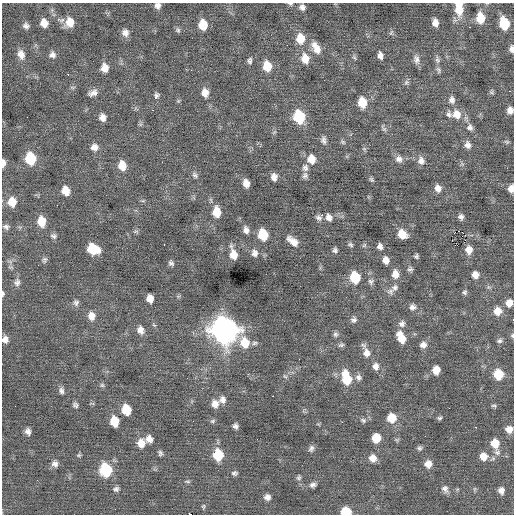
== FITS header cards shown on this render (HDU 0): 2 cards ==
NAXIS1  =                  512 / Axis length
NAXIS2  =                  512 / Axis length

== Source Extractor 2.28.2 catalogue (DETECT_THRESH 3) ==
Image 512 x 512 px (HDU 0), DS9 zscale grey, 1 PNG px = 1 image px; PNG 516 x 516 px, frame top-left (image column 1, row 512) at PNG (2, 3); no overlay
Background 0.0397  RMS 0.85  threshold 2.56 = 3 sigma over >= 5 px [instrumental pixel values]
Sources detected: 187; all 187 listed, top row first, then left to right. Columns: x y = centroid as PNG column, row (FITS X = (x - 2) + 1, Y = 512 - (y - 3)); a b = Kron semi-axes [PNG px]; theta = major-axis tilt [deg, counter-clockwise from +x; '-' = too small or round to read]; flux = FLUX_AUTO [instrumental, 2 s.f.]
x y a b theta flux
290 4 6 4 -7 100
459 4 7 3 4 300
157 6 7 7 - 250
302 7 7 7 - 220
459 10 12 9 -87 820
480 18 9 7 -83 1100
69 22 11 10 - 810
44 23 8 7 - 520
435 23 8 5 -81 390
504 24 9 7 -76 2300
203 25 9 7 -81 1200
26 26 8 6 -33 210
469 27 2 2 - 130
178 30 7 6 - 120
125 33 9 8 - 330
391 33 9 5 63 120
300 38 11 9 -83 960
287 45 2 2 - 310
316 48 16 9 -61 660
512 49 8 5 -88 210
21 54 12 8 -68 410
52 55 8 8 - 250
380 55 9 6 -82 270
354 57 7 4 -59 95
305 59 12 9 -78 730
416 59 13 8 -78 310
437 60 12 6 -79 210
250 61 7 5 88 150
267 66 9 7 -79 1300
104 68 9 8 - 550
191 70 2 2 - 61
438 70 10 5 -65 160
68 74 2 2 - 470
406 82 9 6 49 140
509 91 3 2 - 71
492 92 7 6 - 100
93 93 11 7 22 310
205 93 10 8 -83 470
155 97 5 3 - 390
452 100 11 9 -86 310
178 101 6 4 44 73
362 102 10 8 -81 1200
152 110 2 2 - 250
510 110 7 6 - 320
449 114 11 8 -82 240
457 114 13 12 - 770
27 117 2 2 - 33
103 117 8 7 - 350
299 117 10 8 -75 3000
441 121 3 2 - 55
470 127 9 8 - 250
384 128 10 5 -65 130
274 132 8 3 45 75
323 140 10 7 -76 220
342 142 8 5 -41 110
507 142 7 5 -2 100
468 145 10 8 -75 320
94 147 9 9 - 330
364 149 6 5 - 110
30 159 10 8 -82 2500
311 159 10 9 - 690
399 159 10 10 - 330
421 161 11 9 -83 360
162 162 3 2 - 66
3 163 8 4 89 310
122 165 10 8 -78 810
305 167 9 8 - 240
195 175 10 7 -43 170
305 175 8 7 - 180
274 177 8 7 - 340
371 180 7 5 -51 100
246 183 9 6 -74 440
438 188 9 7 -76 390
511 188 8 6 76 320
66 191 8 7 - 810
143 201 6 4 1 78
12 202 10 9 - 820
57 205 2 2 - 230
217 212 12 8 -85 840
322 215 2 2 - 370
329 217 9 7 -64 330
461 217 7 7 - 200
318 218 9 7 -28 190
41 221 10 8 -81 910
6 227 9 7 -12 180
246 230 9 7 -76 270
136 231 9 4 0 110
402 234 9 8 - 840
263 235 9 7 -79 1600
465 235 3 2 - 180
54 236 9 7 -18 170
293 241 13 7 -39 530
164 245 3 2 - 220
350 245 7 5 -23 120
364 245 7 5 45 100
380 246 8 6 -71 220
93 249 10 8 -26 1800
335 250 6 6 - 150
469 250 7 6 - 410
254 253 9 8 - 270
233 254 11 6 -76 670
416 256 5 5 - 110
44 260 8 7 - 150
386 260 8 6 -78 420
171 263 7 6 - 160
410 269 7 7 - 140
395 274 11 8 -87 520
475 275 7 6 - 440
355 277 9 7 -78 2200
371 281 8 8 - 170
17 282 10 9 - 270
395 288 11 9 54 320
464 292 6 6 - 120
3 294 7 3 90 100
150 298 7 6 - 510
76 303 8 8 - 200
509 303 8 7 - 470
412 307 8 8 - 250
497 311 9 9 - 600
91 316 11 9 -83 450
513 319 3 2 - 53
354 320 8 8 - 200
402 324 9 9 - 240
140 330 10 8 -69 400
224 330 12 11 - 55000
335 334 7 7 - 150
512 335 6 4 89 92
401 337 13 8 -65 890
5 339 8 7 - 310
499 341 8 6 23 140
245 343 12 10 -72 1100
255 343 8 5 3 140
341 345 8 5 18 130
423 345 8 8 - 310
366 353 13 10 -83 470
376 366 10 9 - 330
436 370 7 6 - 580
498 374 8 8 - 1600
285 376 7 4 -31 93
358 377 9 8 - 230
346 378 16 9 -74 1700
102 385 6 6 - 110
61 391 8 6 -84 190
273 396 2 2 - 270
222 400 10 8 80 280
215 404 10 9 - 450
75 405 8 7 - 150
15 406 2 2 - 42
494 406 7 5 -12 98
126 410 9 7 -77 1300
392 418 9 9 - 1000
440 418 6 5 - 100
363 420 9 6 -29 150
114 421 9 7 -82 1200
213 421 7 5 27 97
342 422 2 2 - 310
235 426 5 5 - 190
475 427 3 2 - 120
509 429 8 7 - 400
28 431 8 6 -69 250
376 438 8 7 - 1000
149 439 9 8 - 350
141 443 11 10 - 600
495 443 9 8 - 840
311 448 9 7 75 180
419 448 6 6 - 120
497 452 10 9 - 270
160 453 7 5 -72 130
79 455 6 5 - 85
218 455 9 8 - 2000
483 456 9 8 - 590
373 458 9 8 - 450
55 464 9 8 - 260
428 464 8 8 - 460
106 470 10 8 -80 3600
234 473 8 6 -1 140
299 477 7 6 - 130
187 481 8 4 -1 86
313 485 9 6 17 200
116 489 7 6 - 170
445 489 10 8 -61 250
474 489 6 4 71 76
501 490 7 6 - 310
267 497 7 7 - 260
203 506 6 5 - 86
346 511 8 6 0 1400
190 514 4 2 - 1500
At the frame edge (FLAGS 8, measured only in part): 14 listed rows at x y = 290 4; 459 4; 157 6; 512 49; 510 110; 3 163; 511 188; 3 294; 513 319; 512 335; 5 339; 509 429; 346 511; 190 514